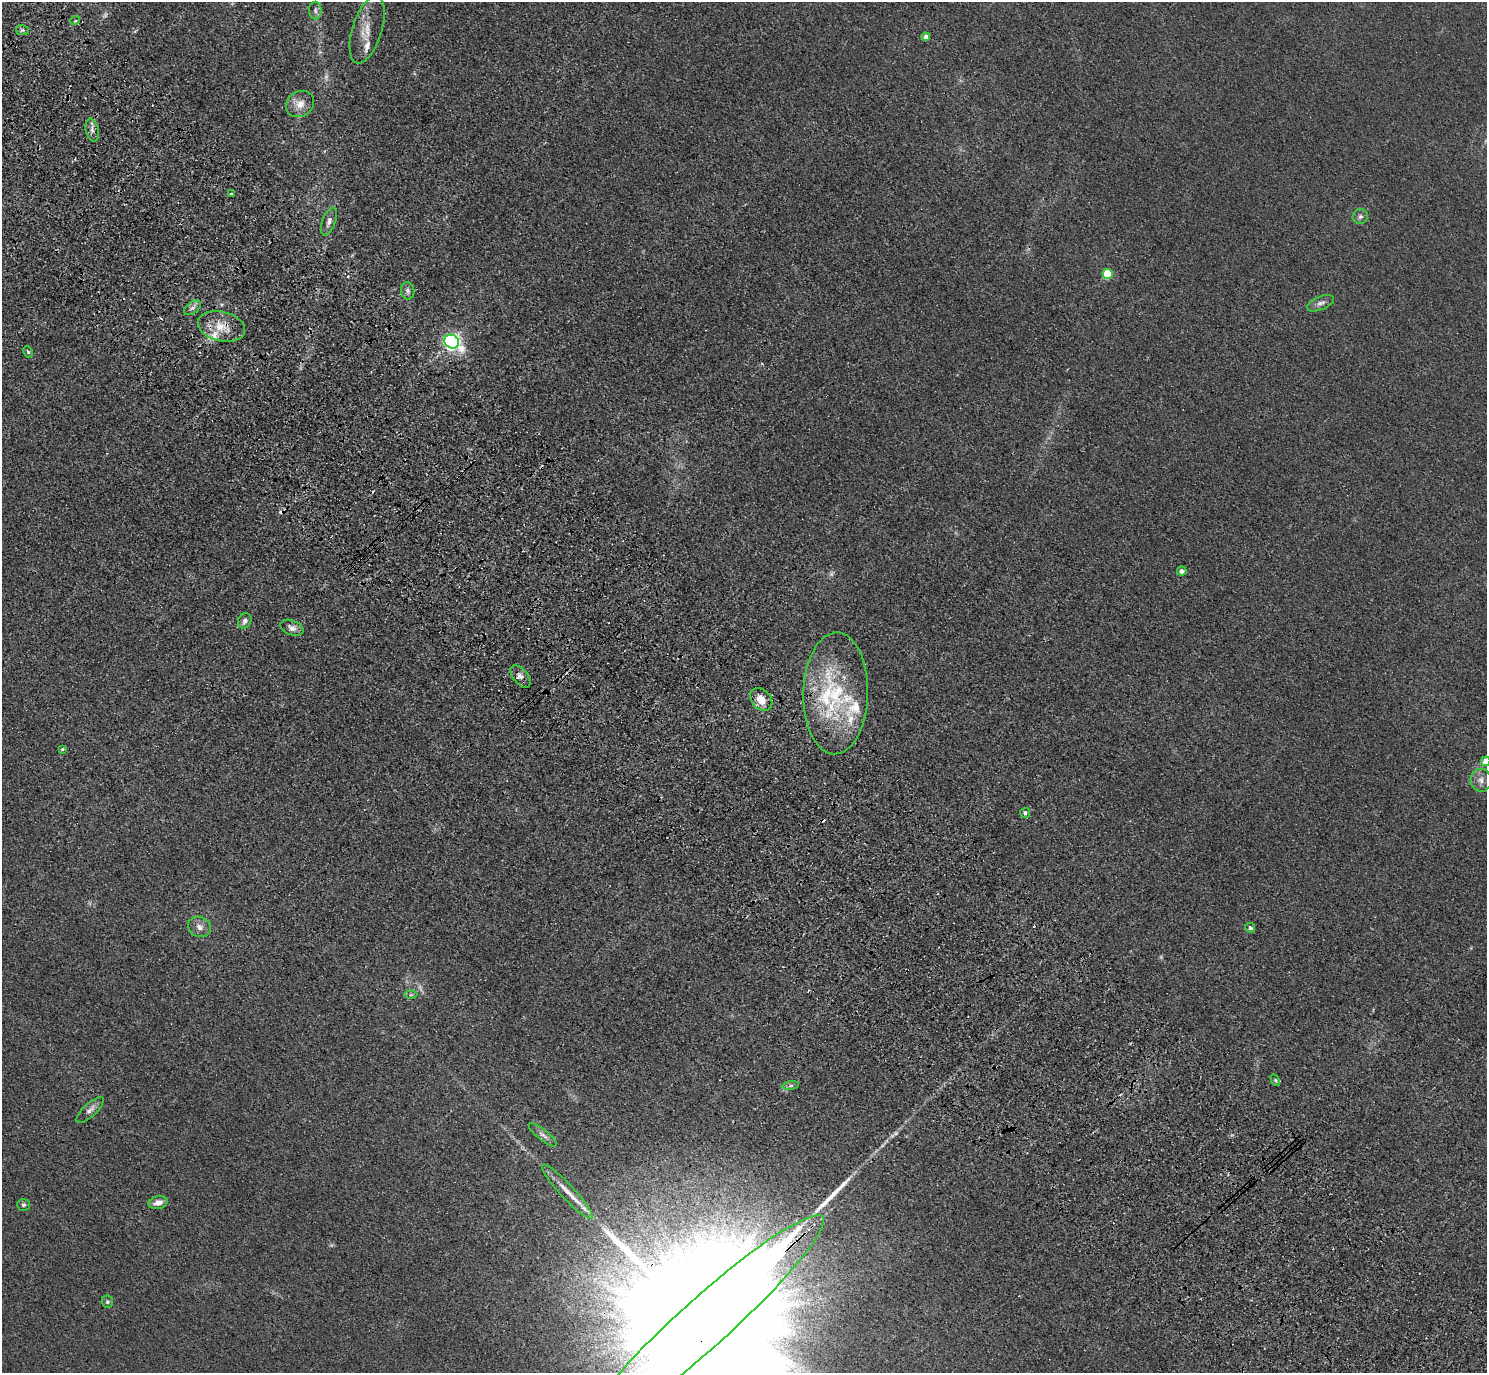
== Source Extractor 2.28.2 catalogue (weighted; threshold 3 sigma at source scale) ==
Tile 11 of 4 x 4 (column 3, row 3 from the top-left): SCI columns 3060-4544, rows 1759-3129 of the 6118 x 6118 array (HDU 1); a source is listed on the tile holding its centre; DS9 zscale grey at full resolution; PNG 1489 x 1375 px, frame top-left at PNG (2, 2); each listed source drawn as its Kron ellipse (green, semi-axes under 4 px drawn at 4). Shown black and unused: <1% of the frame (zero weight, under 3 of 4 exposures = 6% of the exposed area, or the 3 px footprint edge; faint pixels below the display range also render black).
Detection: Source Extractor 2.28.2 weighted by HDU 2 'WHT'; one run over the whole footprint, this tile lists its part. Background 0.0112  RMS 0.0054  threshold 0.0242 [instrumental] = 3 sigma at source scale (4.5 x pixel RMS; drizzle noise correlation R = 1.50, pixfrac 1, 0.05/0.05 arcsec/px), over >= 5 px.
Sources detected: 60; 5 too faint to see at this stretch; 8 cosmic-ray / hot-pixel residue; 1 long thin detection or spike segment (spike, bleed or trail) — neither listed nor drawn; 7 inside a brighter listed object's ellipse — not listed separately; the other 39 listed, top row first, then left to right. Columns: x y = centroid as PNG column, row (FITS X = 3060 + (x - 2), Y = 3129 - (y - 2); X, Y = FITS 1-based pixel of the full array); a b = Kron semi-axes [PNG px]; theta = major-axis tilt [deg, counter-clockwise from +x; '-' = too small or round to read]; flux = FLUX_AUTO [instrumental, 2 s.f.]
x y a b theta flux
315 10 9 6 -89 1.9
75 21 5 3 - 0.57
22 30 7 5 -12 1.1
367 30 35 15 73 11
926 37 4 4 - 3.6
300 104 15 12 32 6.4
92 130 11 6 -78 2.5
231 194 3 3 - 0.71
1360 217 7 7 - 1.8
329 222 15 6 70 2.9
1108 274 5 5 - 29
408 291 9 6 -80 1.7
1321 303 14 6 23 2.8
193 308 9 5 37 2
221 326 24 15 -14 12
452 342 7 6 - 170
28 352 6 4 -62 0.89
1182 571 5 4 - 3
245 621 8 6 59 2
292 628 12 7 -22 2.9
520 676 13 7 -51 3.1
836 693 61 32 88 58
761 699 13 9 -47 8.2
62 749 3 3 - 0.75
1486 761 5 4 - 6
1481 780 11 10 - 3.5
1025 813 5 5 - 1.5
199 927 12 9 -28 3.5
1250 928 5 5 - 2
411 995 6 4 1 0.82
1275 1080 6 4 -61 0.77
791 1086 8 4 8 1.2
90 1110 18 6 43 3.1
543 1135 17 5 -38 2.5
567 1192 36 7 -47 8
158 1203 9 6 13 4
23 1205 6 6 - 1.3
107 1302 6 5 - 0.96
705 1323 158 24 42 140000
Overlapping masked pixels (flux is a lower limit): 2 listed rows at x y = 221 326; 705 1323
Isophote crosses this tile's border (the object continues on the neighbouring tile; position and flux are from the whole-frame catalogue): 2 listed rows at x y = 1486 761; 705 1323